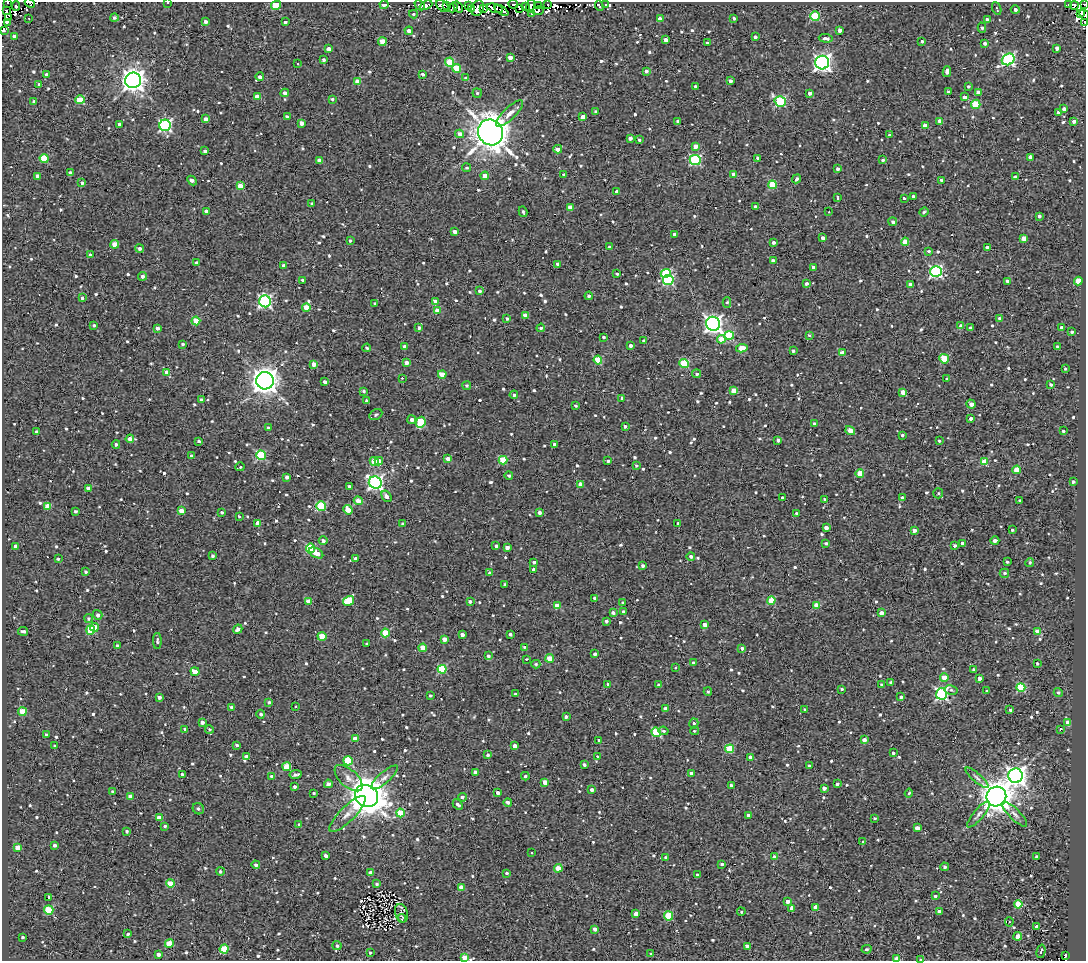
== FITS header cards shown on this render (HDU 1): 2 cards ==
NAXIS1  =                 1084
NAXIS2  =                  959

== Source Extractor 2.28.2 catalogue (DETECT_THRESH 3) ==
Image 1084 x 959 px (HDU 1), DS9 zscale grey, 1 PNG px = 1 image px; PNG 1088 x 963 px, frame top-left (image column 1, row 959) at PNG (2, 2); each listed source drawn as its Kron ellipse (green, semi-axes under 4 px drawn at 4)
Background 1.37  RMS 4.8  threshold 14.4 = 3 sigma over >= 5 px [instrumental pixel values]
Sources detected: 927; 7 with non-positive FLUX_AUTO (blend fragments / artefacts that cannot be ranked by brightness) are neither listed nor drawn; of the other 920, the 500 brightest by FLUX_AUTO listed and drawn (420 fainter detections omitted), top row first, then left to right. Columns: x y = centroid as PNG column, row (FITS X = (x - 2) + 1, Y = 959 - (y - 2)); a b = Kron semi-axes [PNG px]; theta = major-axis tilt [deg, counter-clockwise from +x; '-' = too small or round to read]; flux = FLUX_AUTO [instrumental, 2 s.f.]
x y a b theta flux
7 3 3 2 - 820
30 3 5 3 - 700
168 3 3 2 - 500
513 4 5 3 - 2900
547 4 3 3 - 2300
1069 4 4 3 - 1600
1084 4 3 2 - 500
276 5 5 4 - 10000
384 5 4 3 - 1100
420 5 6 3 -45 1200
426 5 7 4 24 1500
447 5 3 3 - 1400
468 5 4 3 - 1700
605 5 4 2 - 530
16 6 4 2 - 910
442 6 7 5 -43 2000
525 6 3 2 - 630
530 6 7 3 71 1600
539 6 3 2 - 850
599 6 5 2 - 850
1074 6 4 3 - 5300
453 7 5 3 - 2100
458 7 6 3 -53 1700
471 8 4 3 - 3200
478 8 8 6 66 4300
484 8 2 2 - 540
495 8 8 3 -16 790
520 8 3 2 - 1000
997 8 7 3 -67 560
6 10 3 3 - 11000
501 10 8 4 -35 3000
1015 10 4 4 - 1000
538 11 6 3 5 2400
532 13 4 2 - 650
413 14 4 3 - 510
1080 14 3 2 - 880
1084 15 5 2 - 1200
815 16 5 4 - 17000
8 18 4 2 - 5500
29 18 3 2 - 550
114 18 4 4 - 830
734 18 3 3 - 500
660 19 4 4 - 2000
987 20 4 3 - 2000
7 22 4 3 - 530
205 22 3 3 - 1100
285 22 3 3 - 750
1085 22 3 2 - 630
982 28 5 4 - 530
3 30 4 3 - 890
840 30 4 3 - 1800
409 31 4 4 - 1500
14 36 4 3 - 1100
755 37 4 3 - 900
826 38 7 4 -3 1300
666 40 4 3 - 1700
922 41 3 3 - 890
382 42 4 4 - 5500
707 43 3 3 - 660
985 43 3 3 - 930
1057 48 4 4 - 1300
329 49 4 4 - 2400
510 57 4 3 - 2200
1008 59 7 5 34 63000
324 60 3 3 - 900
450 62 4 4 - 8900
822 63 7 6 - 130000
297 64 3 2 - 510
457 68 4 4 - 8100
646 71 4 3 - 1300
947 71 5 4 - 1700
46 74 3 3 - 630
422 74 3 3 - 850
260 77 4 4 - 1300
466 78 4 3 - 620
133 80 8 7 - 280000
730 81 4 3 - 1100
358 82 4 4 - 4000
39 84 3 3 - 680
695 86 3 3 - 650
968 86 3 3 - 630
948 92 3 3 - 530
978 92 4 3 - 1600
285 93 4 4 - 1600
477 93 4 4 - 510
810 93 4 3 - 1400
257 97 4 4 - 2700
965 97 4 3 - 1800
332 99 3 3 - 560
80 100 4 4 - 10000
34 101 3 3 - 600
780 101 6 5 - 31000
976 104 4 4 - 12000
1064 109 4 3 - 1500
596 111 3 3 - 520
1059 112 3 3 - 980
510 113 18 6 44 2400
287 117 4 3 - 1000
583 117 4 4 - 3100
206 119 4 4 - 2200
678 121 3 3 - 570
940 121 4 3 - 2600
1074 121 4 3 - 1400
301 123 4 4 - 1900
119 124 4 3 - 1400
165 125 5 5 - 54000
925 126 4 4 - 3600
490 132 13 12 - 660000
460 134 4 4 - 2400
889 135 3 3 - 570
630 138 4 4 - 1400
639 140 3 3 - 550
695 146 4 4 - 2500
558 149 4 4 - 4300
205 151 4 3 - 880
1030 157 4 3 - 1900
44 158 4 4 - 11000
758 158 4 3 - 1700
695 160 5 5 - 35000
883 160 3 3 - 740
319 161 4 4 - 2900
467 168 4 4 - 510
838 169 4 3 - 1000
70 173 4 3 - 1700
733 174 4 3 - 1300
564 175 3 3 - 680
37 176 4 3 - 1600
485 176 4 4 - 4100
1015 177 4 3 - 1100
797 179 5 3 - 740
941 180 3 3 - 880
192 181 5 3 - 1600
82 183 3 3 - 760
772 185 4 4 - 11000
240 186 4 4 - 6300
617 192 4 4 - 1600
913 196 3 3 - 950
838 198 4 3 - 550
904 198 4 3 - 1100
312 204 3 3 - 760
570 207 4 4 - 2800
756 207 4 3 - 1000
206 211 4 3 - 830
523 212 5 3 - 600
829 212 3 2 - 960
924 212 5 3 - 500
1039 216 4 3 - 750
893 222 4 4 - 1000
455 231 4 3 - 1400
674 235 3 3 - 1700
823 238 3 3 - 1200
1024 238 4 4 - 4700
350 240 3 3 - 580
773 242 3 3 - 920
905 242 4 4 - 6300
115 244 4 4 - 3900
609 247 4 3 - 500
987 247 4 3 - 1500
140 248 4 4 - 1100
929 251 4 3 - 590
90 255 3 3 - 620
773 261 3 3 - 1500
196 263 4 4 - 1300
558 264 4 3 - 1300
284 266 4 3 - 1300
813 267 3 3 - 1300
936 271 6 5 - 54000
666 273 5 4 - 15000
617 274 3 3 - 540
142 276 4 4 - 1000
303 280 4 3 - 880
668 280 5 5 - 32000
1007 281 4 3 - 1100
1078 281 4 4 - 6400
807 284 4 4 - 870
910 285 4 4 - 2500
480 291 3 3 - 870
589 296 4 4 - 800
82 298 3 3 - 800
265 301 6 6 - 66000
435 302 4 4 - 2900
727 302 5 4 - 590
375 304 3 3 - 550
306 307 4 4 - 5900
437 311 4 4 - 3100
525 315 4 4 - 2000
507 318 4 4 - 620
999 318 4 3 - 640
196 321 4 4 - 7500
713 324 7 7 - 130000
94 325 3 3 - 610
961 326 4 3 - 1900
1062 327 3 3 - 1400
157 328 4 3 - 1600
419 328 4 4 - 840
541 328 4 3 - 870
970 328 3 3 - 690
1072 332 3 3 - 600
809 335 4 4 - 500
729 336 5 4 - 14000
604 337 3 3 - 590
721 339 4 4 - 5400
644 341 3 3 - 790
183 344 3 3 - 590
405 346 4 4 - 2300
630 346 3 3 - 1200
1057 347 3 3 - 700
367 348 4 3 - 520
742 348 6 4 9 4700
793 351 4 3 - 850
842 353 4 4 - 3200
944 359 5 4 - 13000
598 360 4 4 - 11000
406 363 4 4 - 1800
684 363 4 4 - 15000
314 364 4 4 - 2600
1065 369 4 3 - 530
167 372 4 4 - 3200
442 374 4 4 - 5700
697 374 4 4 - 690
402 378 3 2 - 2200
947 379 3 3 - 740
265 381 9 8 - 340000
325 382 4 3 - 1000
1051 384 3 3 - 900
467 386 4 4 - 580
734 390 4 4 - 5000
364 391 4 4 - 680
903 392 4 4 - 4200
514 395 4 3 - 710
622 398 4 3 - 560
201 400 4 3 - 530
367 401 3 3 - 880
971 404 4 4 - 2200
576 406 3 3 - 580
376 414 7 5 28 530
971 418 3 3 - 1200
412 420 4 4 - 1300
421 422 6 4 63 15000
814 424 4 3 - 1000
625 426 3 3 - 900
269 428 4 4 - 1000
850 431 5 4 - 5200
1063 431 3 3 - 580
36 432 3 3 - 590
902 435 3 3 - 620
130 439 4 4 - 2500
778 440 4 4 - 1100
199 441 4 3 - 720
939 441 3 3 - 490
116 444 4 4 - 670
555 445 3 3 - 1500
261 455 5 4 - 24000
192 456 4 3 - 1000
448 459 4 4 - 2000
503 460 4 4 - 12000
379 461 4 4 - 3400
608 461 3 3 - 510
374 462 4 4 - 6200
984 462 4 4 - 8700
636 465 3 3 - 510
240 467 4 3 - 1300
1017 470 4 4 - 7800
860 473 4 4 - 6100
509 476 4 4 - 620
287 477 4 3 - 1000
375 482 6 6 - 95000
1073 482 4 3 - 860
580 484 4 4 - 3000
349 486 3 3 - 550
88 489 4 4 - 2600
938 493 5 5 - 670
386 496 6 4 -58 2000
783 497 3 3 - 650
902 498 4 3 - 1200
825 499 3 3 - 580
358 501 4 4 - 2700
1019 501 3 3 - 540
48 506 4 4 - 5500
321 506 5 4 - 19000
348 510 5 4 - 5600
75 511 3 3 - 610
181 511 4 4 - 4200
222 512 3 3 - 520
539 513 4 3 - 1200
796 513 3 3 - 650
239 516 3 3 - 500
258 523 4 4 - 4800
678 523 3 3 - 570
403 524 3 3 - 580
826 527 4 3 - 1500
914 530 4 3 - 2000
1012 530 3 3 - 530
323 540 4 4 - 1200
995 541 4 3 - 1500
826 543 4 3 - 710
962 543 3 3 - 1300
16 546 4 3 - 1200
496 546 3 3 - 680
955 546 3 3 - 780
311 548 4 4 - 16000
507 548 3 3 - 1700
316 553 8 4 -28 3600
213 556 3 3 - 710
691 556 4 4 - 960
356 558 4 3 - 1200
58 559 4 3 - 580
534 562 4 3 - 790
1007 562 4 3 - 750
1030 562 4 4 - 540
643 566 3 3 - 990
534 569 4 3 - 1300
85 572 4 3 - 550
490 573 4 4 - 720
1004 573 5 4 - 860
505 584 3 3 - 610
595 598 4 3 - 1100
771 600 4 4 - 9000
309 601 4 3 - 4200
348 601 6 4 33 12000
470 602 3 3 - 1000
623 603 3 3 - 580
816 605 4 4 - 6700
557 606 4 4 - 4300
623 612 3 3 - 790
613 613 3 3 - 970
881 613 4 3 - 2100
98 615 5 4 - 1200
89 618 4 4 - 590
606 621 3 3 - 810
705 625 4 4 - 2300
95 627 4 3 - 3000
238 629 5 4 - 1500
91 630 5 4 - 13000
23 631 5 3 - 750
1038 631 4 3 - 3700
386 633 4 4 - 10000
510 634 3 3 - 780
462 635 4 3 - 1300
322 636 4 4 - 7300
445 639 4 3 - 3100
157 641 8 4 -90 760
367 644 3 3 - 500
117 646 3 3 - 570
524 647 3 3 - 540
423 648 4 4 - 7700
742 648 4 3 - 920
595 654 3 3 - 850
488 656 4 4 - 820
550 658 4 4 - 6500
526 659 3 2 - 1900
693 662 3 3 - 610
536 664 4 4 - 490
1037 664 3 3 - 630
676 668 3 3 - 2800
442 669 4 4 - 17000
974 670 3 3 - 800
195 672 4 4 - 3800
944 678 4 4 - 5600
979 678 4 3 - 2400
891 682 3 3 - 740
608 684 4 3 - 760
881 684 3 3 - 600
659 685 3 3 - 760
1021 688 4 4 - 19000
841 689 3 3 - 540
951 690 7 4 -10 650
986 691 3 3 - 500
708 692 4 3 - 520
1058 692 5 4 - 600
516 694 3 3 - 680
941 694 5 5 - 54000
430 696 3 3 - 610
159 697 4 3 - 1200
901 697 4 3 - 1200
269 702 4 4 - 500
295 706 3 3 - 630
232 707 3 3 - 1400
665 709 4 3 - 2100
804 709 3 3 - 500
1010 710 3 3 - 640
22 712 4 4 - 7900
261 714 4 4 - 870
566 717 4 3 - 1100
202 722 4 3 - 1400
694 723 5 4 - 800
1068 723 4 4 - 4500
185 729 3 3 - 780
209 729 4 4 - 580
1060 729 3 3 - 500
663 731 5 3 - 510
694 731 4 3 - 570
656 732 5 4 - 18000
46 735 3 3 - 590
355 739 4 4 - 3800
599 740 3 3 - 550
864 740 4 4 - 1900
237 745 3 3 - 620
55 746 3 3 - 840
515 746 4 4 - 2300
730 749 4 4 - 12000
893 753 3 3 - 620
488 755 3 3 - 840
598 756 4 3 - 560
246 757 4 4 - 1200
750 757 3 3 - 1800
348 761 5 4 - 15000
584 765 4 3 - 770
809 766 4 3 - 510
287 767 4 4 - 9100
475 772 4 4 - 1200
691 773 4 4 - 2300
182 774 4 3 - 580
296 774 6 3 9 1000
272 776 4 3 - 1900
525 776 4 3 - 490
1016 776 7 7 - 190000
384 777 17 5 41 1600
349 778 17 8 -42 2700
977 778 14 4 -41 1000
545 782 4 4 - 2900
328 784 4 4 - 1300
837 784 3 3 - 790
731 785 3 3 - 1000
295 787 3 3 - 1000
824 788 4 3 - 1700
592 790 4 3 - 1200
113 792 3 3 - 600
314 793 3 3 - 620
498 793 4 3 - 1500
909 793 4 3 - 540
130 796 4 3 - 1300
366 796 12 10 -34 890000
462 797 4 4 - 910
996 797 10 9 - 550000
508 802 4 3 - 1200
458 805 6 4 -45 960
198 809 6 5 - 920
400 813 4 4 - 7700
347 814 24 7 45 3200
978 814 16 5 50 1300
1014 814 17 5 -45 1500
748 815 3 3 - 820
159 818 4 3 - 3400
875 818 3 3 - 620
299 824 3 3 - 640
165 826 3 3 - 710
917 828 4 3 - 2800
127 831 3 3 - 550
863 842 3 3 - 680
55 845 3 3 - 900
18 847 4 4 - 4800
531 853 3 3 - 1200
326 856 4 3 - 1300
774 857 3 3 - 2200
1037 857 3 3 - 1100
666 858 4 3 - 1000
722 864 3 3 - 600
256 865 4 4 - 830
945 867 4 4 - 790
558 868 4 4 - 5100
220 871 4 4 - 690
371 873 4 4 - 2400
506 873 4 3 - 570
697 875 3 3 - 900
171 883 4 4 - 7800
377 884 4 4 - 560
461 887 4 4 - 5700
935 896 4 3 - 560
49 898 3 3 - 1300
787 901 4 3 - 2300
1018 904 4 4 - 9300
815 907 4 4 - 4000
792 908 4 4 - 2500
49 910 5 4 - 12000
741 912 4 3 - 490
939 912 4 3 - 1700
401 913 9 6 -74 920
636 914 4 4 - 2500
668 916 4 4 - 13000
402 919 4 3 - 500
1009 922 5 4 - 590
1036 926 3 3 - 1700
595 929 4 3 - 1600
128 934 3 3 - 640
1018 936 4 4 - 5300
23 937 3 3 - 610
169 943 4 4 - 6000
337 946 4 4 - 830
747 946 4 3 - 1900
224 949 4 4 - 11000
867 949 5 4 - 520
1041 951 7 3 76 650
370 953 4 3 - 550
158 954 4 3 - 1300
651 954 3 3 - 530
1066 955 3 3 - 1000
464 957 4 4 - 4400
897 959 4 3 - 5900
921 959 4 3 - 830
At the frame edge (FLAGS 8, measured only in part): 11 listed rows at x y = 7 3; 30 3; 168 3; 1084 4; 276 5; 1084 15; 1085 22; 3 30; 464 957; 897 959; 921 959
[420 fainter detections neither listed nor drawn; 7 non-positive-flux detections neither listed nor drawn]